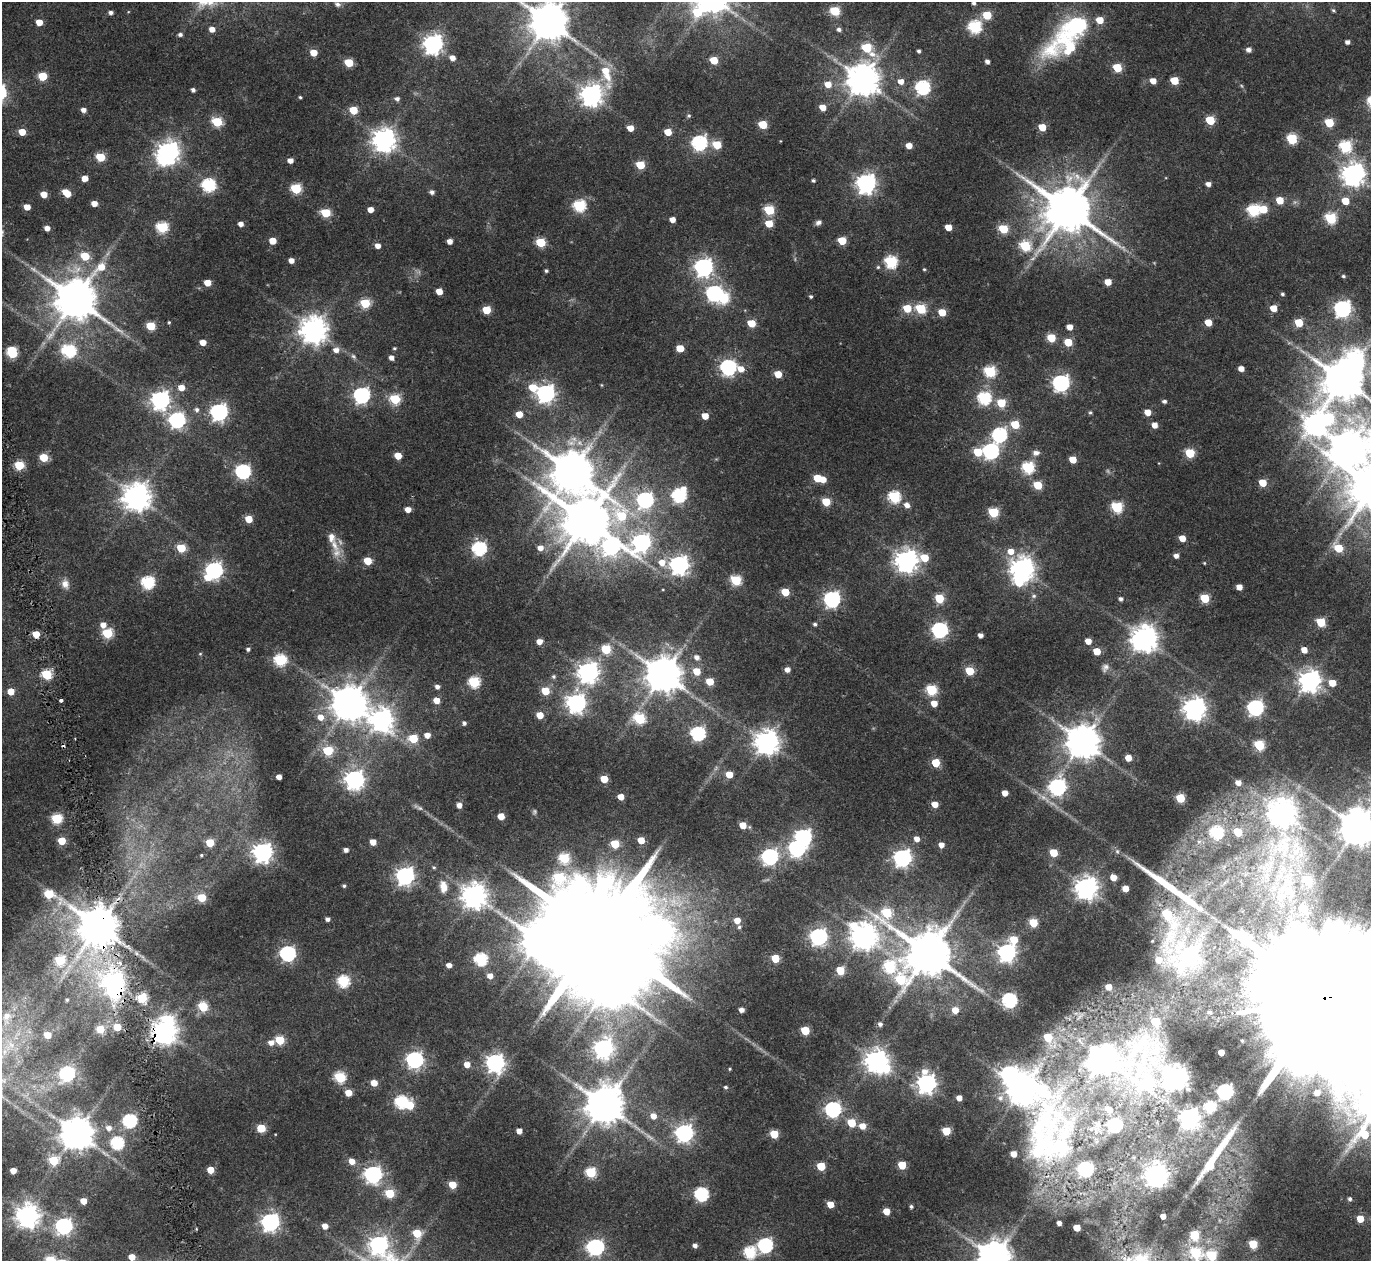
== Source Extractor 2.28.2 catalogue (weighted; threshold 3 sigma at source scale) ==
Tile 7 of 4 x 4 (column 3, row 2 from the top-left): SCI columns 2740-4108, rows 2626-3884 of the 5478 x 5297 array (HDU 1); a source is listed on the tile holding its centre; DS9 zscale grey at full resolution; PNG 1373 x 1263 px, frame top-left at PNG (2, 2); no overlay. Shown black and unused: <1% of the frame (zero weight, under 2 of 4 exposures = <1% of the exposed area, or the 3 px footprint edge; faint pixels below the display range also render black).
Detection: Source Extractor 2.28.2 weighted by HDU 2 'WHT'; one run over the whole footprint, this tile lists its part. Background 0.0284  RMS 0.0048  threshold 0.0215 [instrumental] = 3 sigma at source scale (4.5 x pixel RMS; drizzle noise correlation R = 1.50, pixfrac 1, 0.0396/0.0396 arcsec/px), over >= 5 px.
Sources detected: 475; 8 too faint to see at this stretch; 13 inside a brighter object's white glare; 2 cosmic-ray / hot-pixel residue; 2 long thin detections or spike segments (spike, bleed or trail) — not listed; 3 inside a brighter listed object's ellipse — not listed separately; the other 447 listed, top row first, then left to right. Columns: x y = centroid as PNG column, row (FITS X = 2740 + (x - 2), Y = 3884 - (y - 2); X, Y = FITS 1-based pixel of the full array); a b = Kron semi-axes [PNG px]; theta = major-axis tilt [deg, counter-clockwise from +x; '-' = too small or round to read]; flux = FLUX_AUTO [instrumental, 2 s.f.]
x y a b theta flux
974 3 4 4 - 0.92
337 4 10 7 -27 1.6
1333 10 5 4 - 0.65
835 11 6 5 - 24
111 12 4 4 - 1.2
697 12 9 8 - 18
987 15 6 5 - 13
1100 20 6 5 - 6.8
39 22 5 4 - 5.9
549 22 11 10 - 1400
1078 25 24 9 29 82
975 27 6 6 - 55
212 29 5 5 - 3.3
839 29 5 4 - 1.1
180 34 5 4 - 1.1
1347 42 4 4 - 1.5
433 44 7 7 - 230
1070 47 65 24 10 28
867 48 9 6 -44 17
1248 50 5 5 - 1.9
919 51 4 3 - 0.87
313 53 5 5 - 7.1
452 58 5 5 - 3.1
714 60 5 5 - 11
987 61 4 4 - 1.6
349 63 5 5 - 15
1117 68 5 5 - 15
605 71 13 10 -80 7.3
42 76 5 5 - 17
863 80 9 9 - 870
1174 80 5 5 - 12
901 81 6 6 - 3
1153 81 5 5 - 4.2
828 84 6 6 - 4.6
923 87 7 6 - 80
193 90 4 4 - 1.3
591 95 8 8 - 310
300 97 3 3 - 0.53
397 99 6 5 - 1.3
823 107 5 5 - 4.5
84 110 5 4 - 2.2
353 110 5 5 - 12
689 116 5 5 - 0.74
1210 120 6 5 - 17
217 122 6 5 - 24
1329 122 6 5 - 15
763 124 5 5 - 15
1042 127 6 5 - 6.9
630 128 5 5 - 4.8
22 132 5 5 - 6.5
668 132 5 5 - 7.6
1292 139 6 5 - 29
384 140 8 8 - 380
699 143 7 6 - 91
717 145 6 5 - 15
909 146 5 4 - 4.6
1345 146 6 6 - 42
168 152 8 7 - 300
100 157 6 5 - 18
290 160 5 4 - 2.8
640 165 5 5 - 17
1353 174 8 8 - 350
85 178 5 4 - 4.3
813 180 4 4 - 0.71
866 183 7 7 - 220
1208 184 5 4 - 2
209 185 7 6 - 61
296 189 6 5 - 30
432 192 5 5 - 1.4
66 193 7 5 -42 8.8
44 194 5 5 - 5.4
1280 200 5 5 - 8.5
1345 201 6 5 - 7.9
94 203 5 4 - 3.6
579 205 6 6 - 47
27 207 5 4 - 4.7
1068 209 14 13 - 2300
1263 209 6 5 - 11
371 210 5 4 - 3.6
769 210 6 5 - 26
1253 210 6 6 - 49
326 213 6 5 - 21
1331 218 6 6 - 37
672 220 5 4 - 3.3
818 222 7 6 - 1.5
241 224 5 4 - 2.3
769 224 6 5 - 8.1
162 227 6 5 - 40
948 227 5 5 - 4.9
47 228 5 4 - 2.7
1003 229 6 5 - 19
273 241 5 5 - 7
450 241 4 4 - 3
842 241 5 5 - 14
541 242 5 5 - 21
378 246 5 5 - 3.1
1025 246 6 6 - 28
85 256 6 5 - 13
291 260 5 4 - 3
891 262 6 6 - 49
704 267 7 7 - 180
878 267 5 5 - 0.53
924 269 4 4 - 0.44
546 271 5 4 - 0.67
1343 276 5 4 - 0.69
1108 282 5 5 - 5.7
207 283 5 5 - 6.1
439 291 5 5 - 4.9
714 293 7 7 - 100
1282 294 4 4 - 0.75
811 297 4 4 - 0.66
76 299 13 12 - 1700
365 303 6 5 - 24
907 308 5 5 - 12
1273 308 5 5 - 6.3
921 309 6 5 - 28
1342 309 7 7 - 130
486 310 5 5 - 13
942 312 5 5 - 9.6
169 322 4 3 - 0.47
1208 322 5 5 - 6.7
1299 322 5 5 - 13
751 323 5 5 - 9.5
151 326 5 5 - 17
1070 327 5 4 - 3.8
314 330 9 9 - 510
1051 338 5 5 - 14
203 342 5 4 - 4.5
1068 342 5 5 - 12
394 348 4 4 - 0.5
680 348 5 5 - 8.7
336 350 6 6 - 2.5
69 351 7 6 - 62
12 352 8 6 -78 31
353 356 8 6 -34 1
391 358 5 5 - 2
728 367 7 7 - 110
741 369 7 6 - 4.3
1241 369 5 4 - 3.2
990 371 6 6 - 42
778 374 5 5 - 7.5
1342 380 11 10 - 1600
1061 383 7 7 - 140
601 385 5 3 - 0.34
533 387 7 6 - 10
181 388 6 5 - 4.5
546 393 7 7 - 170
362 395 7 7 - 120
984 398 6 6 - 61
395 399 6 5 - 29
160 400 7 7 - 180
1164 401 5 4 - 1.1
1001 403 5 5 - 15
197 410 7 6 - 1.3
219 412 7 7 - 130
1090 412 5 4 - 0.65
1147 412 5 5 - 4.8
519 414 5 5 - 5.7
705 416 5 5 - 5.6
177 420 7 7 - 110
1316 423 16 10 33 330
1015 424 6 5 - 14
1154 425 5 5 - 3.5
999 435 7 7 - 79
1347 449 11 11 - 890
991 451 7 7 - 99
978 452 6 5 - 14
1036 453 10 7 3 2
1190 453 6 5 - 22
398 456 5 5 - 7.4
44 457 5 5 - 13
1073 460 5 5 - 7.3
19 465 5 5 - 21
1028 467 6 6 - 44
243 471 7 6 - 80
572 471 14 13 - 1600
817 478 5 5 - 11
823 479 5 5 - 4.9
1262 483 5 5 - 9.1
1038 485 5 5 - 15
679 495 8 6 51 67
137 497 9 9 - 530
894 497 6 6 - 47
645 500 7 7 - 110
826 502 5 5 - 13
907 505 6 6 - 2.5
1117 507 6 6 - 36
408 509 5 4 - 3.5
993 512 6 5 - 24
249 519 5 5 - 8.6
586 521 17 13 16 2400
1182 538 5 4 - 5
641 542 10 8 51 150
334 545 22 11 -67 5.1
611 546 11 9 -12 120
181 548 5 5 - 17
479 548 6 6 - 77
540 548 6 6 - 3
1338 548 6 5 - 13
1011 551 7 6 - 4.2
1176 556 5 4 - 2
924 558 7 5 -12 11
368 561 5 5 - 10
906 561 8 8 - 340
662 562 8 7 - 4.2
1204 563 4 3 - 0.39
679 565 7 7 - 200
1022 569 8 8 - 380
214 570 8 7 - 140
736 580 6 5 - 28
148 582 6 6 - 57
65 584 12 10 -73 2.8
1239 587 5 4 - 3.8
785 592 5 5 - 13
1034 596 7 6 - 0.89
939 598 5 5 - 19
1205 598 5 5 - 19
832 599 7 7 - 120
1121 599 5 4 - 1.2
1321 622 5 5 - 19
815 624 5 4 - 0.85
103 625 5 5 - 3.3
939 630 7 6 - 110
107 633 6 5 - 27
980 635 4 4 - 1.9
1144 638 8 8 - 520
539 641 5 4 - 3.6
1088 641 5 4 - 4.4
248 649 4 4 - 0.95
606 649 6 5 - 23
1304 650 5 4 - 4.1
1097 651 5 5 - 8.6
200 654 5 4 - 0.45
697 657 6 6 - 2.1
280 660 6 6 - 46
1105 667 11 8 58 1.8
787 669 5 5 - 2.2
697 671 5 5 - 8.9
970 671 5 5 - 13
588 672 8 8 - 270
47 674 5 5 - 28
663 675 10 10 - 1100
554 676 6 5 - 0.88
710 681 5 5 - 9.6
1310 681 8 8 - 300
474 682 6 6 - 36
1332 683 5 5 - 6.9
437 687 5 4 - 1.7
931 690 6 5 - 34
11 691 5 5 - 6.7
545 691 5 5 - 12
61 700 3 3 - 2.5
436 700 5 5 - 4.6
349 703 10 10 - 1100
576 703 8 7 - 190
934 703 5 5 - 5.2
1194 708 8 8 - 330
1255 708 7 7 - 120
540 715 5 5 - 6.4
320 717 7 7 - 3.6
639 719 6 6 - 32
381 720 9 8 - 340
464 723 5 4 - 0.96
698 733 6 6 - 79
427 735 5 5 - 3.4
413 738 6 5 - 15
767 742 8 8 - 380
1083 742 10 9 - 950
1259 745 6 5 - 28
328 751 5 5 - 23
1128 758 5 5 - 5.4
936 763 5 5 - 13
729 774 5 5 - 6.7
279 777 4 4 - 2.6
354 779 8 7 - 210
604 779 5 5 - 9.7
1238 783 6 5 - 2.7
1057 787 7 7 - 130
1005 793 5 5 - 3.9
621 797 5 4 - 4.6
1180 798 5 5 - 17
935 804 5 5 - 4.8
459 805 5 4 - 2.6
1282 815 41 12 -87 520
501 816 5 5 - 5.9
57 819 6 5 - 30
743 825 5 5 - 6.5
1357 828 9 9 - 1200
1216 832 7 6 - 44
1238 832 6 6 - 12
803 837 7 7 - 110
917 839 5 5 - 2.9
641 840 5 5 - 7.4
62 841 5 5 - 11
1199 841 7 4 19 0.83
373 842 5 4 - 4.7
210 843 5 5 - 13
615 844 5 5 - 16
941 845 5 5 - 2.8
797 848 7 7 - 120
346 850 4 4 - 1.7
263 852 7 7 - 230
1054 853 5 5 - 12
201 855 4 3 - 0.44
770 857 7 7 - 120
564 858 6 5 - 27
902 858 7 7 - 160
434 867 5 4 - 0.53
405 876 7 7 - 180
1113 877 5 5 - 5.9
1307 880 7 6 - 19
344 886 4 4 - 0.69
443 887 16 10 -80 5.1
1086 887 8 8 - 340
1125 888 5 5 - 4.6
49 894 10 5 -29 18
474 895 9 8 - 430
202 898 5 5 - 13
1304 908 8 7 - 8.9
887 913 16 13 -84 29
328 919 4 4 - 1.5
737 920 6 5 - 4.5
1168 920 65 17 -86 47
1033 923 5 5 - 15
98 926 11 11 - 1500
739 927 5 5 - 0.76
599 934 44 26 4 17000
863 936 10 9 - 500
818 937 7 7 - 140
1014 940 6 6 - 10
1152 941 4 4 - 0.45
288 953 7 6 - 100
928 953 13 12 - 2200
1007 953 7 7 - 170
1189 956 22 18 26 61
775 958 5 5 - 14
481 959 6 6 - 49
60 960 6 6 - 25
120 963 7 5 -31 1.8
449 965 4 4 - 2.7
889 966 10 7 24 39
840 970 5 5 - 13
490 976 6 5 - 3.1
900 980 11 10 - 23
343 981 6 6 - 40
114 983 10 9 - 250
1109 987 5 5 - 4.8
142 998 5 5 - 27
1324 998 116 35 9 69000
67 1000 3 3 - 0.54
1009 1000 7 6 - 81
203 1007 6 5 - 22
741 1010 4 4 - 2.2
955 1010 6 6 - 4.9
7 1018 25 15 81 11
1155 1022 6 5 - 12
880 1024 6 5 - 1.3
117 1027 5 5 - 11
100 1029 5 5 - 10
805 1030 5 5 - 17
165 1031 8 8 - 410
47 1035 5 5 - 5.7
1048 1037 6 5 - 13
280 1040 5 5 - 19
271 1043 7 6 - 2.6
10 1046 25 21 83 17
603 1048 8 7 - 190
1221 1052 4 4 - 4.8
1105 1059 35 16 -10 550
414 1060 7 7 - 140
876 1061 8 7 - 350
495 1063 7 7 - 180
467 1064 5 5 - 3.8
730 1069 4 3 - 0.43
67 1073 7 7 - 70
340 1077 6 5 - 36
1177 1077 9 8 - 390
374 1083 5 5 - 5.9
927 1083 8 7 - 210
725 1087 4 4 - 0.77
1022 1090 8 8 - 700
1225 1092 6 6 - 120
348 1093 5 5 - 5.7
1317 1093 4 4 - 2.8
959 1098 5 4 - 3.5
1000 1098 10 9 - 2.7
401 1102 6 6 - 55
604 1105 11 11 - 1300
1210 1107 6 6 - 39
833 1109 7 6 - 110
1109 1109 9 7 -39 4
653 1116 6 6 - 3.8
1189 1118 7 7 - 290
130 1121 6 6 - 66
851 1123 5 5 - 14
1115 1125 7 6 - 61
862 1126 7 6 - 4.4
1097 1126 20 10 82 5.4
109 1128 7 6 - 2.3
261 1128 5 5 - 15
519 1131 4 4 - 2.9
946 1131 5 5 - 13
77 1133 9 9 - 930
684 1133 7 7 - 160
774 1134 5 5 - 15
1045 1137 169 71 -79 150
117 1143 6 6 - 51
1014 1154 5 4 - 4.2
53 1160 6 5 - 17
352 1161 6 5 - 4
902 1165 5 5 - 13
821 1166 5 5 - 14
1086 1169 7 6 - 69
210 1170 5 5 - 6.5
13 1171 5 4 - 4.8
591 1172 6 5 - 30
373 1174 7 7 - 170
1156 1175 8 8 - 340
452 1185 5 5 - 10
390 1193 5 5 - 20
701 1194 6 6 - 61
1350 1199 4 4 - 0.94
83 1201 5 5 - 5.4
830 1204 5 5 - 5.9
911 1206 4 4 - 0.81
886 1211 5 5 - 6
28 1216 8 8 - 370
1163 1216 4 4 - 3.1
1360 1219 5 5 - 7.3
270 1222 7 7 - 180
1059 1223 4 4 - 1.8
64 1226 7 7 - 130
325 1226 5 4 - 3.8
1077 1228 5 4 - 7.2
417 1233 6 5 - 14
1194 1235 6 6 - 17
1253 1244 5 5 - 15
379 1245 9 8 - 180
695 1245 4 4 - 1.7
765 1245 7 7 - 83
595 1247 8 7 - 140
750 1252 6 6 - 43
1196 1253 8 7 - 23
1211 1256 6 6 - 25
132 1257 5 4 - 5.8
994 1258 10 9 - 970
50 1260 6 6 - 22
Overlapping masked pixels (flux is a lower limit): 5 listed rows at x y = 98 926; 114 983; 1324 998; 165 1031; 1045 1137
Isophote crosses this tile's border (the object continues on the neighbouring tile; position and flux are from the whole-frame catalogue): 10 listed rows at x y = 974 3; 549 22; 1357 828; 1324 998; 1045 1137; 379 1245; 1196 1253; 1211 1256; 994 1258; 50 1260